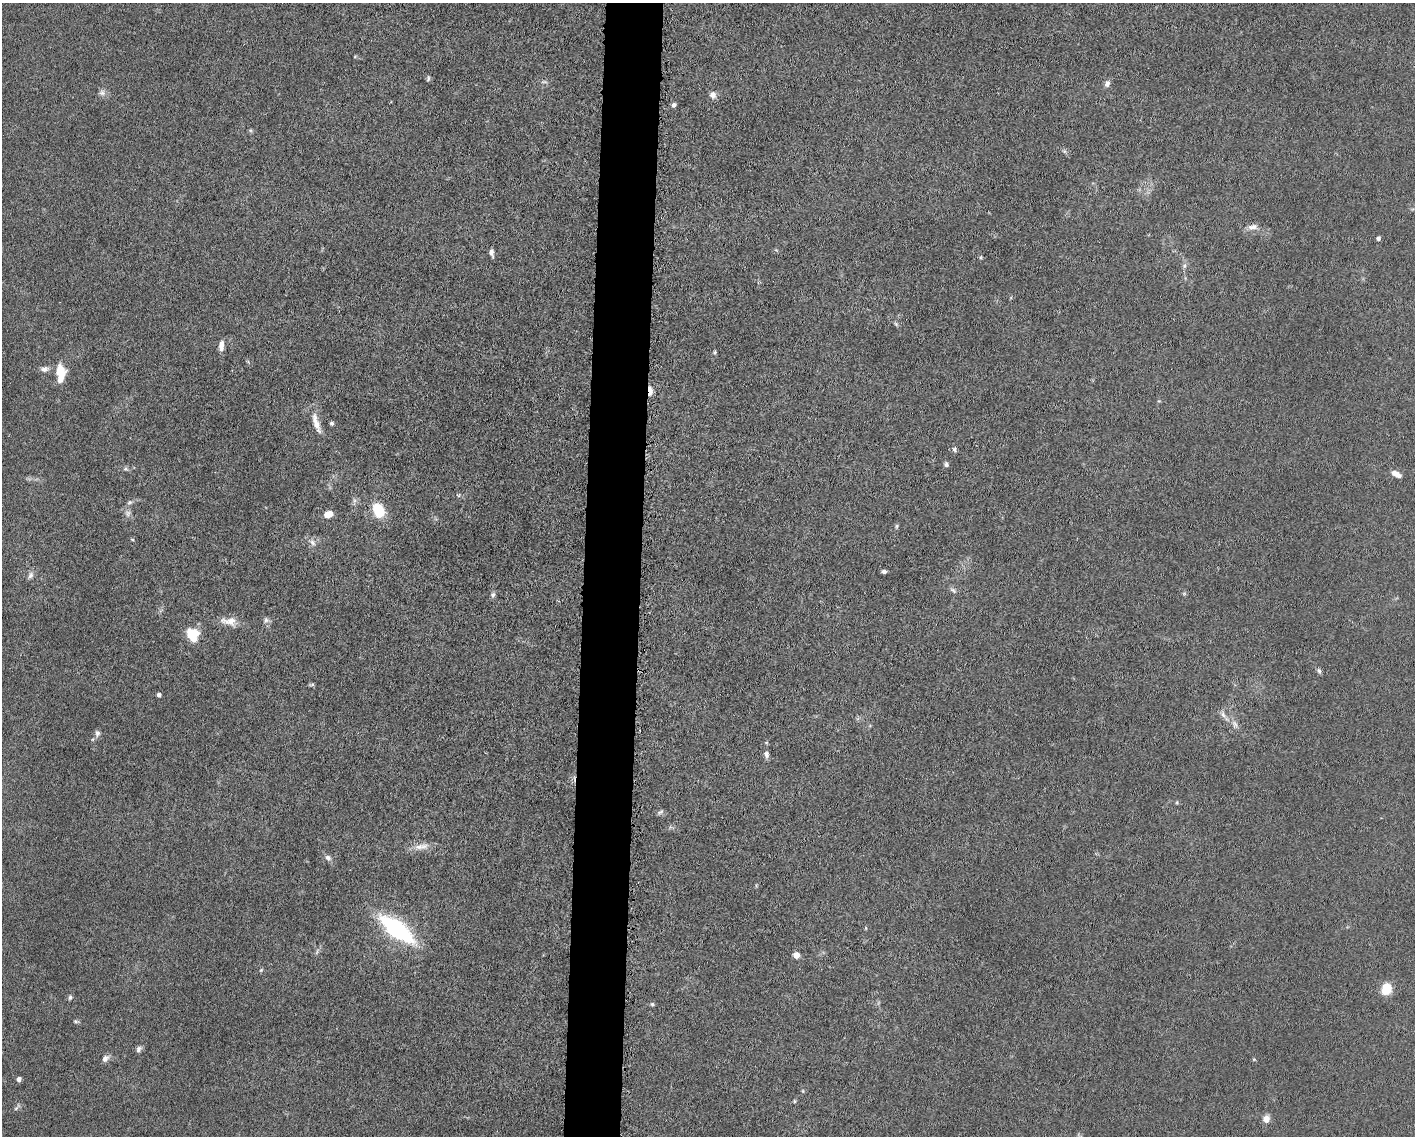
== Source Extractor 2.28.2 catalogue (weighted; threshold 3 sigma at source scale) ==
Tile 8 of 3 x 4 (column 2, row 3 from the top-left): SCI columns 1635-3047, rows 1141-2274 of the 4582 x 4551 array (HDU 1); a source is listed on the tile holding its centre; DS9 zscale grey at full resolution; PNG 1417 x 1138 px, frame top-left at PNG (2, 3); no overlay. Shown black and unused: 4% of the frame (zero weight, under 5 of 10 exposures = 2% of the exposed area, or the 3 px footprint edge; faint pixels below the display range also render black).
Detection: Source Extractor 2.28.2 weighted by HDU 2 'WHT'; one run over the whole footprint, this tile lists its part. Background 0.0225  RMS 0.0022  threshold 0.00881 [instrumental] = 3 sigma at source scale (4.09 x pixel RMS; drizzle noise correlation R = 1.36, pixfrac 0.8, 0.05/0.05 arcsec/px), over >= 5 px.
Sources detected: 67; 1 too faint to see at this stretch — not listed; the other 66 listed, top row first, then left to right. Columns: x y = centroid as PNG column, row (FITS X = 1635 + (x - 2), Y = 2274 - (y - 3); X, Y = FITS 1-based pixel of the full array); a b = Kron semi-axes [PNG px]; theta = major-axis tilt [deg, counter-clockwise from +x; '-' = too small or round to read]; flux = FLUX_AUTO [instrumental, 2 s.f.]
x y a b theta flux
355 56 5 3 - 0.18
428 78 8 4 82 0.35
1107 84 9 7 72 0.82
102 93 8 8 - 0.79
713 95 8 7 - 1.1
674 105 5 5 - 0.62
1064 151 6 4 -18 0.34
1252 227 15 7 11 1.2
1378 238 4 4 - 0.58
491 253 7 4 -77 0.82
981 257 5 3 - 0.22
1184 266 6 5 - 0.46
896 324 7 4 -46 0.35
221 346 13 6 85 1.3
715 352 5 4 - 0.26
44 369 11 7 9 0.94
61 373 19 9 -89 4.7
650 390 10 4 -84 1.7
316 423 29 8 -72 2.4
332 423 5 5 - 0.35
954 450 8 5 -66 0.44
946 464 7 5 -83 0.44
125 469 6 5 - 0.4
1396 474 12 6 -29 1.4
459 495 6 4 47 0.28
130 502 7 5 3 0.45
378 510 17 12 -66 5.8
128 513 11 7 -72 0.97
328 514 7 5 17 3.1
896 526 7 4 81 0.31
132 539 5 3 - 0.21
312 543 12 7 -56 1
884 571 5 4 - 0.56
30 575 10 7 67 0.78
953 590 9 6 -31 0.54
1184 594 6 4 0 0.27
493 595 8 5 63 0.48
266 620 10 8 57 0.67
229 621 25 10 -7 2.3
192 635 16 14 -58 4.6
1319 671 8 5 -66 0.45
312 685 8 4 1 0.31
159 695 5 4 - 0.57
1223 714 13 6 -58 0.99
1235 724 11 6 -70 0.94
97 733 9 7 87 0.68
766 754 8 6 -87 0.8
1177 802 5 3 - 0.21
660 812 9 4 26 0.45
421 846 23 8 8 2
328 858 9 7 -41 0.77
397 929 32 12 -38 28
796 955 6 5 - 1.7
261 970 6 4 45 0.25
1386 989 10 8 66 5.4
70 997 7 4 80 0.38
652 1004 6 5 - 0.32
76 1021 7 5 -2 0.34
139 1049 9 6 63 0.62
105 1058 10 7 48 0.9
1254 1059 6 4 -1 0.22
19 1079 4 4 - 0.91
803 1091 5 3 - 0.21
794 1101 5 3 - 0.23
17 1107 14 4 50 0.43
1266 1119 8 7 - 1.7
Overlapping masked pixels (flux is a lower limit): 1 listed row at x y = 650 390